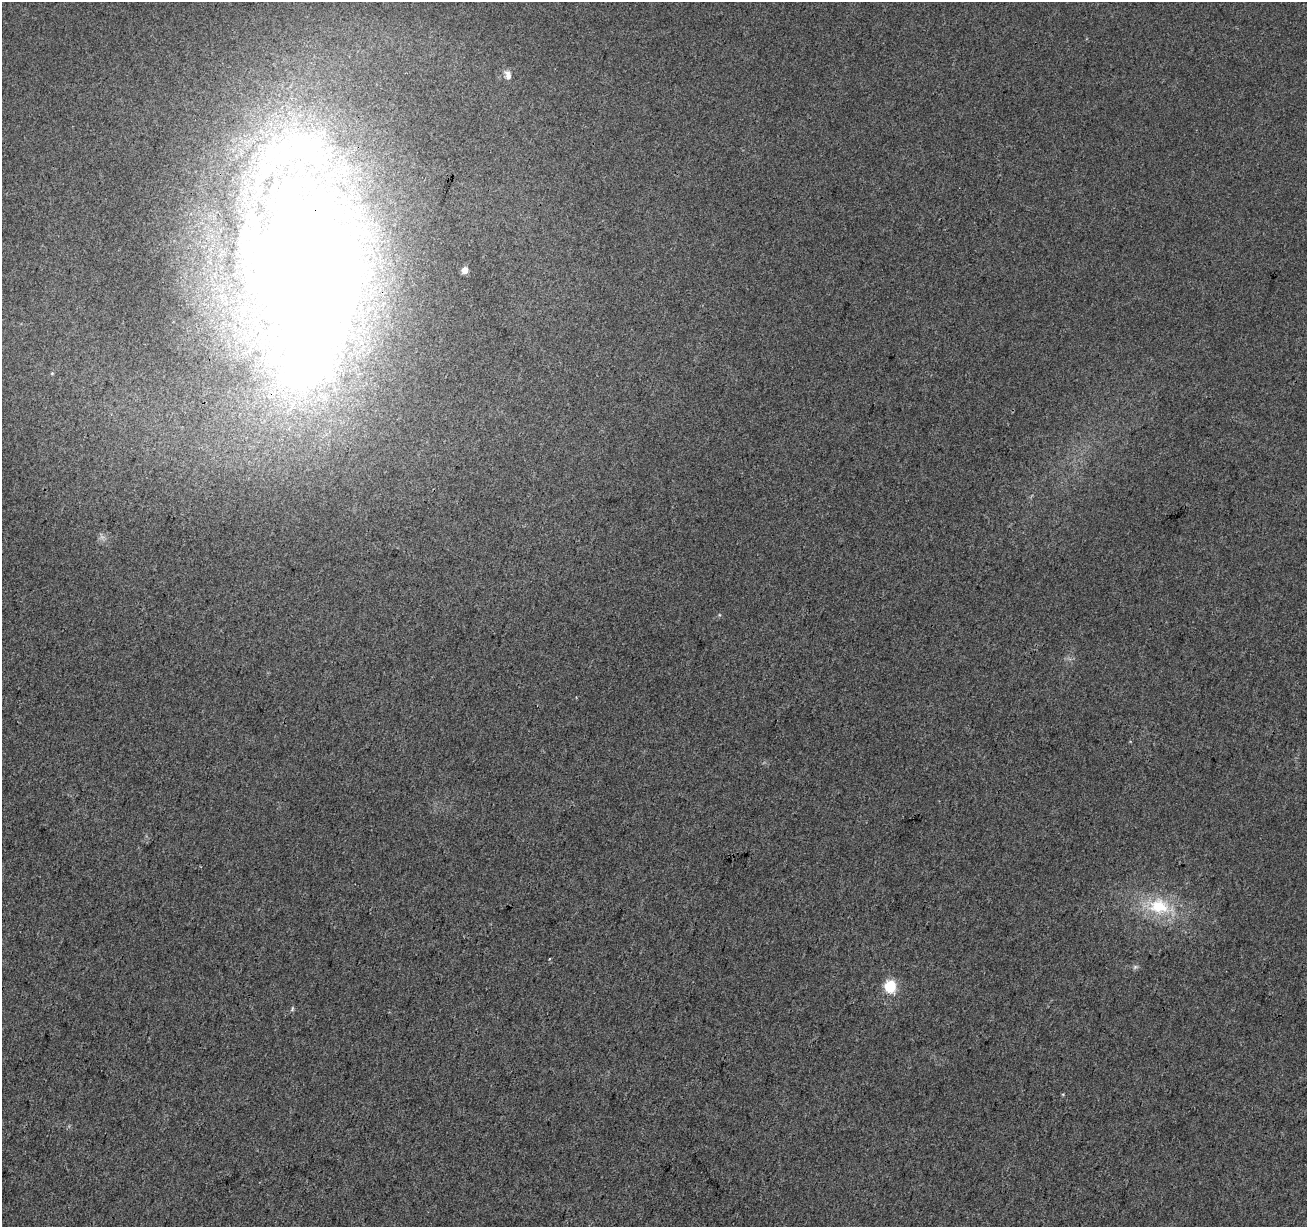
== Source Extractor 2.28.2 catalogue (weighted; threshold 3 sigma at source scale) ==
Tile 7 of 4 x 4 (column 3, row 2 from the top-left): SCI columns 2618-3922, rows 2732-3956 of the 5226 x 5399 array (HDU 1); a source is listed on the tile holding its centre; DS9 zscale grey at full resolution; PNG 1309 x 1229 px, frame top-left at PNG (2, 2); no overlay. Shown black and unused: <1% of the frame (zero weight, under 3 of 4 exposures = <1% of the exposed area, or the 3 px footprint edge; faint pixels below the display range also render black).
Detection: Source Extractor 2.28.2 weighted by HDU 2 'WHT'; one run over the whole footprint, this tile lists its part. Background 0.00786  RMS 0.0036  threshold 0.0164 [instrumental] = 3 sigma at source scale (4.5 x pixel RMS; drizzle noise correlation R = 1.50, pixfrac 1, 0.0396/0.0396 arcsec/px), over >= 5 px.
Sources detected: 12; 1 inside a brighter object's white glare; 1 cosmic-ray / hot-pixel residue — not listed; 1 inside a brighter listed object's ellipse — not listed separately; the other 9 listed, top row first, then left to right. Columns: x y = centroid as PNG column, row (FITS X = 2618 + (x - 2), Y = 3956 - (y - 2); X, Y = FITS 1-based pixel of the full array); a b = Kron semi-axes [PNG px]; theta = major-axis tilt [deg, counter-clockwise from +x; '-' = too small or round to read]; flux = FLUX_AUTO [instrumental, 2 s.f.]
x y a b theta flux
508 75 12 7 -76 2.2
293 151 114 47 25 110
302 263 88 49 -86 2000
465 270 5 4 - 4.8
52 373 5 3 - 0.36
1159 906 35 22 -12 20
1135 967 7 6 - 0.8
890 986 6 5 - 37
292 1009 7 4 72 0.56
Overlapping masked pixels (flux is a lower limit): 1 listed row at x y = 302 263